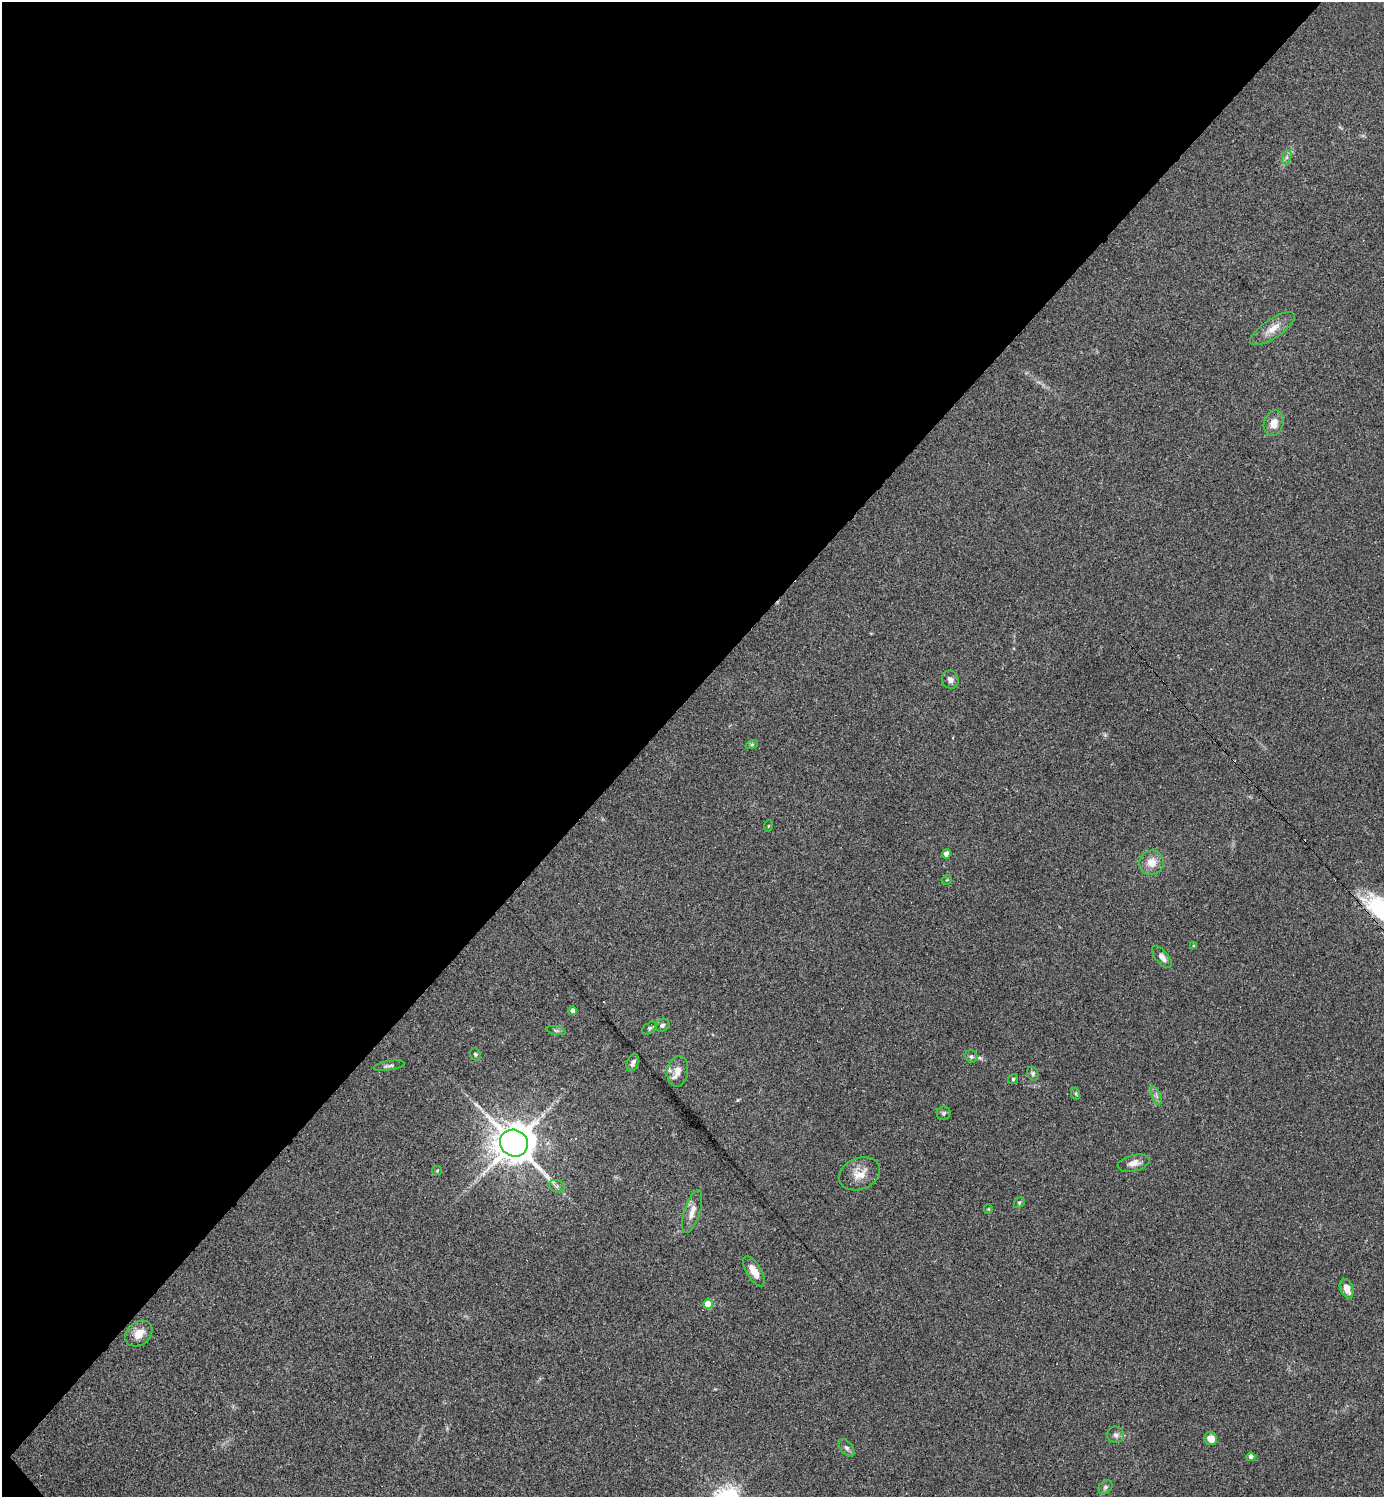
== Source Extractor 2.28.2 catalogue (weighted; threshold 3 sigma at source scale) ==
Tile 5 of 4 x 4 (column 1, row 2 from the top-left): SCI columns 297-1678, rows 2990-4484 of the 5977 x 5978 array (HDU 1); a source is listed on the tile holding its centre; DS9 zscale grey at full resolution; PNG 1386 x 1499 px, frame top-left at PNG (2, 2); each listed source drawn as its Kron ellipse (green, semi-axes under 4 px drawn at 4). Shown black and unused: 47% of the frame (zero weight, under 2 of 3 exposures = <1% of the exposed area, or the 3 px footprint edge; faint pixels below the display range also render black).
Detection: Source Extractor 2.28.2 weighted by HDU 2 'WHT'; one run over the whole footprint, this tile lists its part. Background 0.0334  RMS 0.0063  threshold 0.0283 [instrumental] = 3 sigma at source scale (4.5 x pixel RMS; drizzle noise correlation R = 1.50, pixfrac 1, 0.05/0.05 arcsec/px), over >= 5 px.
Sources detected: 46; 1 too faint to see at this stretch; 1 cosmic-ray / hot-pixel residue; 1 long thin detection or spike segment (spike, bleed or trail) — neither listed nor drawn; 1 inside a brighter listed object's ellipse — not listed separately; the other 42 listed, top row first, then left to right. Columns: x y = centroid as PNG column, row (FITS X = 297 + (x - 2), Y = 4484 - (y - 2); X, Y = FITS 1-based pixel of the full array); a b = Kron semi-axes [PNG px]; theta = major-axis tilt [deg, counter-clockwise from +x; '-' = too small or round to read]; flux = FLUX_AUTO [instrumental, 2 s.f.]
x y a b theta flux
1287 157 7 4 71 1.5
1273 329 26 9 34 7.8
1274 423 13 9 73 6.2
950 680 9 8 - 2.6
752 744 6 4 19 0.78
768 826 6 3 71 0.55
946 854 4 4 - 4.5
1152 863 12 12 - 7.4
947 880 5 4 - 0.63
1194 946 4 3 - 0.72
1162 957 13 6 -50 3.7
573 1011 4 4 - 3.4
662 1025 7 6 - 1.8
650 1028 8 5 34 1.2
556 1031 10 4 -11 1.2
475 1054 6 5 - 1
971 1056 6 6 - 1.3
633 1063 9 5 68 2.5
389 1066 15 4 9 1.7
678 1071 15 10 81 5.7
1033 1074 7 5 -69 1.1
1013 1079 5 4 - 0.96
1076 1094 6 4 -72 0.84
1156 1096 10 3 -69 1.4
944 1113 7 6 - 1.3
514 1143 14 13 - 1800
1134 1163 16 8 13 4.7
437 1171 5 4 - 0.71
859 1174 21 15 21 9.1
557 1186 8 6 -20 1.7
1019 1203 6 4 48 0.86
988 1209 5 4 - 0.58
692 1211 22 7 72 5.8
754 1271 17 7 -59 7.3
1347 1289 10 6 -69 6
708 1304 5 5 - 18
139 1334 15 11 40 7.5
1116 1435 8 8 - 2.4
1211 1439 7 6 - 6.1
847 1448 10 6 -52 1.8
1251 1457 4 4 - 3.8
1105 1487 8 6 43 1.6